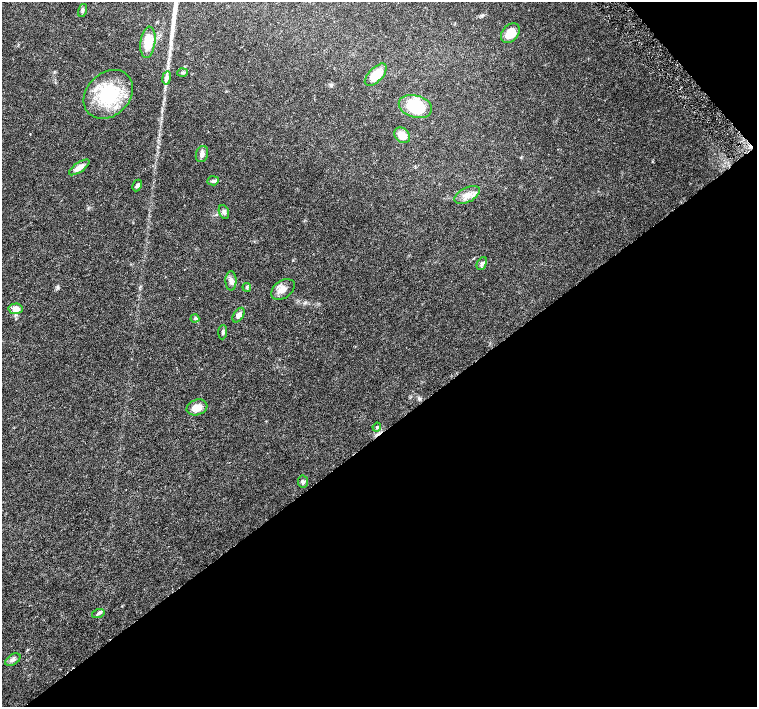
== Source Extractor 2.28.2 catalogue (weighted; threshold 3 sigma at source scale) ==
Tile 12 of 4 x 4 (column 4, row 3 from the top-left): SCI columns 4540-6049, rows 1622-3030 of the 6057 x 6002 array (HDU 1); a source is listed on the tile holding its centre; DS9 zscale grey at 2 x 2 block average (1 PNG px = mean of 2 x 2 image px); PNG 759 x 709 px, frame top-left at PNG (2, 2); each listed source drawn as its Kron ellipse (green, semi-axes under 4 px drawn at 4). Shown black and unused: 41% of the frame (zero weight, under 4 of 8 exposures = <1% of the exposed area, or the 3 px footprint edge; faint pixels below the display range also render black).
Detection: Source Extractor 2.28.2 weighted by HDU 2 'WHT'; one run over the whole footprint, this tile lists its part. Background 0.0161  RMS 0.0013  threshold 0.00541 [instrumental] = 3 sigma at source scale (4.09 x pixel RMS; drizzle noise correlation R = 1.36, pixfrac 0.8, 0.0396/0.0396 arcsec/px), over >= 5 px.
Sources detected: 29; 1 long thin detection or spike segment (spike, bleed or trail) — neither listed nor drawn; the other 28 listed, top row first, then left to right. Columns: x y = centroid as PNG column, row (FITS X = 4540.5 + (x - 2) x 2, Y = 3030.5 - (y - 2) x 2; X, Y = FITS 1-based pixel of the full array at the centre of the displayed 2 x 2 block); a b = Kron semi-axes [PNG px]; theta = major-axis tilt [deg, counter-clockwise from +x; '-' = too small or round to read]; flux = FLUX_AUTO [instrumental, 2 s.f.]
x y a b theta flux
82 10 6 4 71 0.58
510 33 11 8 49 5.1
148 42 15 7 83 5.8
182 72 5 3 - 0.52
376 75 14 7 46 6.1
167 78 7 4 80 0.78
108 94 27 21 44 18
415 106 17 11 -16 13
402 135 9 6 -43 3.1
202 154 8 6 72 1.1
79 167 12 5 34 2.3
213 181 6 4 6 0.67
137 185 6 4 63 0.68
467 195 14 7 26 2.4
224 212 7 5 -68 0.81
482 264 7 4 64 0.72
231 281 10 5 -90 1.2
247 287 4 3 - 0.34
283 289 13 8 36 2.1
15 309 7 5 3 2.5
239 315 8 5 57 1.3
195 318 4 3 - 0.43
223 332 7 4 87 0.55
197 407 11 7 18 3.3
377 427 4 3 - 0.31
303 482 6 5 - 0.71
98 614 6 3 18 0.56
13 660 8 5 33 0.96
Diffuse or blended objects may show on this block-average render without a row.